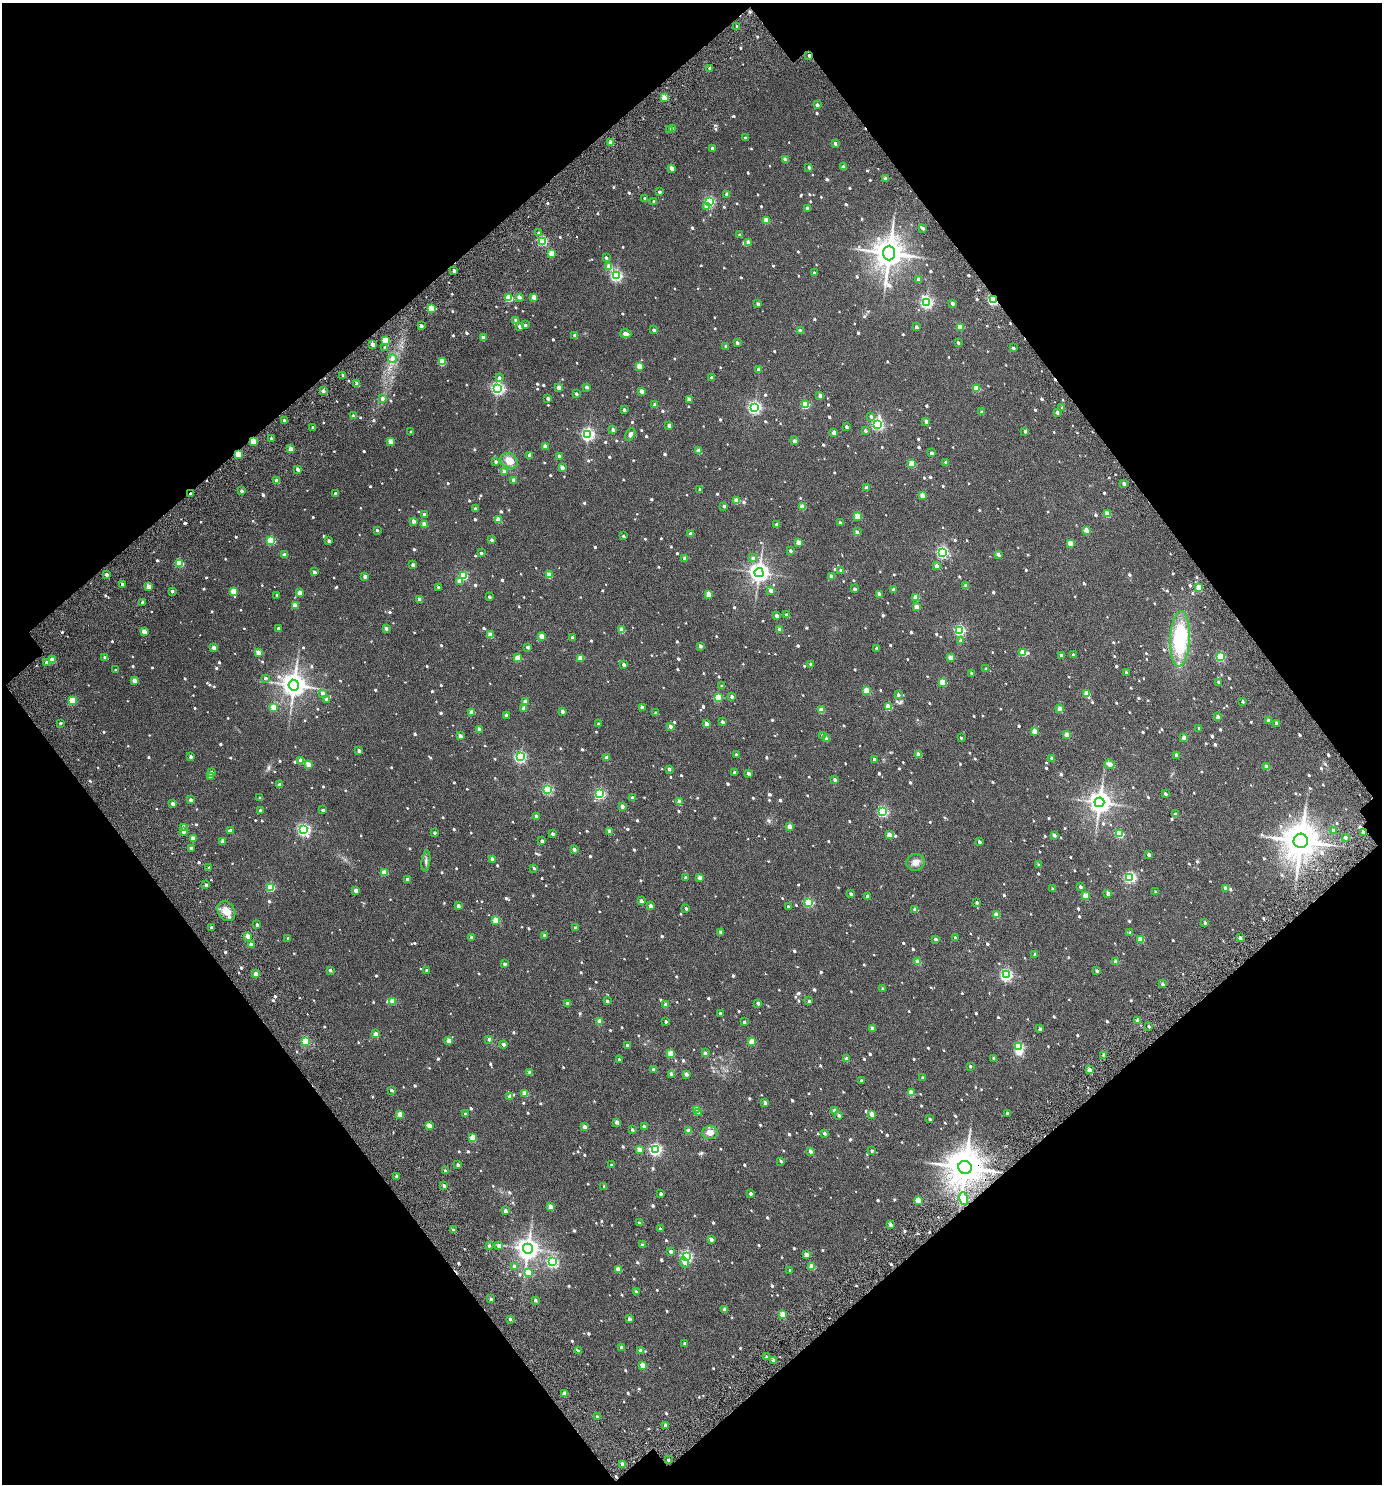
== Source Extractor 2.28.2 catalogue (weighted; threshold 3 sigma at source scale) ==
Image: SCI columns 165-2923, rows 151-3114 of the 3235 x 3254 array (HDU 1 of 3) = the unmasked area's bounding box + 8 px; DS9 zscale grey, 2 x 2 block average (1 PNG px = mean of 2 x 2 image px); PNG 1384 x 1486 px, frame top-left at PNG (2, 3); each listed source drawn as its Kron ellipse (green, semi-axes under 4 px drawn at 4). Shown black and unused: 48% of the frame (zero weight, under 3 of 6 exposures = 13% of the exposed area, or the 3 px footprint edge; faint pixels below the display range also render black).
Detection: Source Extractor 2.28.2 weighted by HDU 2 'WHT'. Background 0.0305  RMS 0.013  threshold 0.0541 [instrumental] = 3 sigma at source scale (4.09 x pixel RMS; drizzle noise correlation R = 1.36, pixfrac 0.8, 0.0396/0.0396 arcsec/px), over >= 5 px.
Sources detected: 1331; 2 inside a brighter object's white glare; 6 cosmic-ray / hot-pixel residue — neither listed nor drawn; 2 coinciding with a brighter row at this scale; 2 inside a brighter listed object's ellipse — not listed separately; of the other 1319, all 500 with FLUX_AUTO >= 6.4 (the completeness limit of this list) listed and drawn (819 fainter detections not listed), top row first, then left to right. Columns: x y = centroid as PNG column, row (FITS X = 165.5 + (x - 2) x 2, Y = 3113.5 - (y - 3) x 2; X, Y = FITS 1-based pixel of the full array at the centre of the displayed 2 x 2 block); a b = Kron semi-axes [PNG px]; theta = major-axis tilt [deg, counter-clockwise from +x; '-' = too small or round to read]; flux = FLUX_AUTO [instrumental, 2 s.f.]
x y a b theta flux
737 26 2 2 - 11
809 56 2 2 - 7.3
710 68 2 2 - 13
664 98 3 2 - 58
817 105 2 2 - 10
670 129 3 2 - 11
672 129 3 2 - 16
745 138 2 2 - 8.2
611 143 3 2 - 39
835 143 2 2 - 12
712 148 2 2 - 8.9
785 160 3 2 - 22
809 167 3 2 - 8.7
843 167 3 2 - 21
672 168 3 2 - 33
885 179 3 2 - 15
659 192 2 2 - 8.7
727 194 2 2 - 14
645 199 2 2 - 15
710 201 3 3 - 260
654 202 2 2 - 9.8
707 207 3 3 - 22
807 208 2 2 - 6.6
766 220 3 2 - 48
923 228 2 2 - 7.3
539 233 2 2 - 7.3
740 235 2 2 - 13
543 241 3 3 - 210
748 242 3 2 - 26
889 253 7 6 - 5100
551 254 3 2 - 55
606 258 2 2 - 7.9
609 266 3 2 - 42
454 271 2 2 - 15
814 273 2 2 - 7.4
616 276 3 3 - 420
918 279 3 2 - 10
519 297 3 2 - 20
534 297 3 2 - 35
509 298 3 3 - 110
993 300 3 2 - 310
926 303 4 3 - 420
952 303 2 2 - 13
758 304 3 2 - 10
431 308 3 2 - 58
516 320 2 2 - 17
525 325 3 3 - 7.1
421 326 2 2 - 15
520 326 2 2 - 24
916 327 2 2 - 11
960 327 3 2 - 51
654 330 2 2 - 6.8
800 331 3 2 - 22
625 334 6 4 -4 10
575 336 2 2 - 22
483 338 3 2 - 25
386 340 3 3 - 77
737 343 2 2 - 10
958 343 2 2 - 6.6
373 345 2 2 - 32
726 346 2 2 - 8.8
385 348 2 2 - 7.6
1013 348 2 2 - 7.6
392 359 4 4 - 11
442 362 3 3 - 80
639 366 3 2 - 46
758 369 2 2 - 11
343 375 2 2 - 9.1
499 378 3 3 - 9.4
711 378 2 2 - 9.3
357 384 3 2 - 22
587 387 2 2 - 14
559 388 3 2 - 37
976 388 3 2 - 59
498 389 4 3 - 550
323 391 2 2 - 13
642 391 3 2 - 23
576 394 3 2 - 7.4
820 395 2 2 - 15
382 398 3 3 - 11
548 398 2 2 - 12
689 400 2 2 - 22
655 405 2 2 - 20
805 405 3 3 - 130
754 407 4 3 - 540
1062 408 2 2 - 8.4
624 410 2 2 - 10
982 412 3 2 - 11
1057 412 2 2 - 11
353 416 2 2 - 17
871 416 3 3 - 7.9
284 420 2 2 - 6.5
926 421 2 2 - 14
877 424 4 4 - 340
669 425 3 2 - 13
313 427 2 2 - 8.3
846 427 2 2 - 7.7
613 429 2 2 - 14
865 431 3 2 - 8.5
1025 431 2 2 - 10
411 432 2 2 - 12
834 432 3 2 - 23
588 434 3 3 - 510
630 434 7 4 63 10
271 439 2 2 - 11
253 441 3 2 - 62
794 441 2 2 - 21
390 442 3 2 - 46
545 446 2 2 - 29
290 449 2 2 - 26
699 451 3 2 - 21
931 453 2 2 - 11
238 454 3 3 - 73
529 456 3 2 - 9.6
559 456 2 2 - 11
509 461 9 7 -28 29
496 462 2 2 - 8.2
946 462 2 2 - 7.5
912 464 3 3 - 71
562 467 2 2 - 19
298 469 3 2 - 13
504 471 3 2 - 16
514 480 2 2 - 17
277 481 2 2 - 25
1124 483 2 2 - 15
866 488 2 2 - 16
700 490 2 2 - 11
241 491 2 2 - 10
335 493 2 2 - 7.8
190 494 2 2 - 9.4
922 495 3 2 - 33
736 501 3 2 - 44
724 506 2 2 - 9.4
802 507 3 2 - 49
475 509 2 2 - 14
424 514 3 2 - 11
1107 514 3 2 - 52
857 516 3 3 - 67
498 519 3 2 - 46
413 521 2 2 - 20
840 523 2 2 - 7.4
424 524 3 2 - 38
777 525 2 2 - 11
377 530 2 2 - 6.5
1086 530 3 2 - 39
857 532 3 3 - 9.8
691 534 2 2 - 18
623 536 2 2 - 6.6
271 540 3 3 - 150
492 540 2 2 - 9.6
329 541 2 2 - 9.9
798 542 3 2 - 32
1070 543 3 3 - 42
790 551 2 2 - 7.2
942 552 3 3 - 410
481 553 2 2 - 6.6
998 554 2 2 - 17
285 555 2 2 - 16
753 558 3 3 - 12
685 559 2 2 - 19
180 563 3 3 - 120
413 565 2 2 - 9.6
937 566 3 2 - 17
841 571 2 2 - 10
314 572 2 2 - 14
759 573 4 4 - 1700
106 574 2 2 - 13
463 575 3 3 - 170
549 575 3 2 - 48
365 576 2 2 - 17
831 576 3 2 - 23
459 581 3 3 - 25
122 584 2 2 - 6.8
966 585 2 2 - 17
148 586 2 2 - 30
439 587 2 2 - 9.4
1199 588 3 2 - 63
855 589 2 2 - 11
893 590 2 2 - 17
172 591 2 2 - 12
234 591 3 3 - 72
771 591 3 2 - 18
299 593 3 2 - 29
709 594 3 2 - 49
879 594 2 2 - 21
277 595 2 2 - 8.9
489 597 2 2 - 7.8
916 597 3 2 - 42
420 600 2 2 - 24
143 602 2 2 - 14
295 605 3 2 - 40
917 607 3 2 - 38
786 615 2 2 - 12
777 616 3 2 - 11
278 628 2 2 - 8.8
386 628 3 2 - 10
780 629 2 2 - 23
622 630 3 2 - 42
960 630 3 3 - 310
144 631 3 2 - 33
490 635 3 2 - 43
542 636 3 2 - 40
572 638 2 2 - 14
1180 639 28 10 87 190
961 641 3 3 - 6.8
700 646 2 2 - 16
214 647 2 2 - 21
528 647 2 2 - 15
877 648 2 2 - 7.4
258 653 3 2 - 45
1023 653 3 3 - 74
1073 655 2 2 - 7.6
1061 656 2 2 - 16
1220 657 3 3 - 150
105 658 2 2 - 18
518 658 3 2 - 56
580 658 3 2 - 45
950 658 3 2 - 27
52 660 3 2 - 42
46 662 3 3 - 13
624 664 2 2 - 14
811 664 2 2 - 7.2
986 669 2 2 - 7.1
116 670 2 2 - 7.9
1126 673 2 2 - 11
972 674 2 2 - 6.6
265 678 3 3 - 7.9
134 680 3 2 - 25
943 682 3 3 - 84
1219 682 2 2 - 9.4
294 685 5 5 - 2900
722 686 2 2 - 7.7
867 691 3 3 - 68
323 693 2 2 - 14
1087 693 3 2 - 51
898 695 2 2 - 9.4
718 697 3 3 - 140
732 697 3 2 - 10
327 699 2 2 - 15
72 701 3 3 - 120
526 702 2 2 - 27
1243 702 2 2 - 7.5
273 707 3 2 - 51
642 707 2 2 - 20
888 707 3 2 - 66
524 708 2 2 - 22
1060 709 3 2 - 33
821 710 3 2 - 41
562 711 2 2 - 15
472 712 3 2 - 36
656 713 2 2 - 8.2
506 715 2 2 - 17
1218 717 2 2 - 19
1268 721 3 2 - 15
722 722 2 2 - 9.1
60 723 2 2 - 7.7
1276 723 3 2 - 9
598 724 3 2 - 6.6
706 724 2 2 - 26
670 726 2 2 - 14
479 729 2 2 - 20
1199 729 2 2 - 6.9
1035 731 2 2 - 38
823 735 3 3 - 6.8
1067 735 3 2 - 39
460 736 2 2 - 22
961 738 2 2 - 6.5
1184 738 3 2 - 27
826 739 3 2 - 26
359 751 2 2 - 13
918 754 3 2 - 35
736 755 2 2 - 6.7
1176 755 2 2 - 18
191 757 2 2 - 13
520 757 3 3 - 410
606 757 2 2 - 7.2
1052 758 2 2 - 17
874 759 2 2 - 10
301 761 3 2 - 33
308 764 3 2 - 40
1109 764 5 4 - 14
1266 767 3 2 - 27
669 769 2 2 - 10
734 772 2 2 - 8
211 773 2 2 - 12
748 773 2 2 - 16
211 776 2 2 - 20
835 780 2 2 - 11
279 785 2 2 - 13
547 789 3 3 - 250
600 794 3 3 - 280
1165 794 2 2 - 7.9
260 798 2 2 - 6.4
632 798 2 2 - 8.6
191 800 2 2 - 14
679 802 3 2 - 40
1099 802 5 5 - 2300
173 804 2 2 - 19
622 806 2 2 - 20
260 810 2 2 - 7.1
323 810 2 2 - 12
883 812 3 3 - 270
1175 814 3 2 - 7.6
536 816 2 2 - 12
789 826 2 2 - 29
184 828 3 3 - 46
304 830 4 3 - 500
1333 830 3 2 - 7.6
184 831 2 2 - 20
231 831 2 2 - 18
609 831 2 2 - 23
1363 832 2 2 - 18
434 833 2 2 - 6.4
553 834 3 2 - 8.8
1119 834 3 3 - 130
889 835 2 2 - 40
1054 835 2 2 - 15
1345 837 2 2 - 11
193 838 3 2 - 34
542 841 2 2 - 14
1301 841 7 7 - 7000
222 842 2 2 - 15
979 842 2 2 - 12
191 848 2 2 - 8.9
574 849 2 2 - 14
1149 854 2 2 - 12
492 859 2 2 - 23
426 861 10 3 83 7.4
915 862 9 8 - 17
1039 865 3 2 - 8.3
209 868 2 2 - 6.6
534 868 2 2 - 7.7
384 873 3 3 - 63
1130 877 3 3 - 350
686 878 2 2 - 9
700 878 2 2 - 25
407 879 2 2 - 8.2
206 885 2 2 - 12
271 887 3 3 - 130
1080 887 2 2 - 10
1225 888 3 2 - 21
1053 889 3 2 - 6.6
356 890 2 2 - 22
1156 892 2 2 - 7.6
1108 893 2 2 - 21
851 894 2 2 - 14
867 896 2 2 - 13
1085 896 3 2 - 50
641 901 2 2 - 16
809 902 3 3 - 190
976 902 2 2 - 6.4
458 906 2 2 - 12
650 906 2 2 - 16
788 907 2 2 - 6.5
686 908 2 2 - 7.2
915 910 2 2 - 24
226 911 10 8 -59 29
997 915 3 2 - 41
496 920 3 3 - 77
1205 922 2 2 - 8.2
257 925 2 2 - 9.2
211 927 2 2 - 7.3
576 928 2 2 - 8.6
721 932 2 2 - 17
1130 933 3 2 - 11
545 935 2 2 - 13
248 936 2 2 - 26
472 937 2 2 - 14
288 938 2 2 - 6.8
955 938 2 2 - 10
1240 938 2 2 - 9.7
935 939 2 2 - 8.8
1140 939 3 2 - 50
251 944 2 2 - 22
1035 954 2 2 - 9.2
1116 961 2 2 - 23
918 962 3 2 - 38
505 964 2 2 - 8.5
330 970 2 2 - 9.7
427 970 2 2 - 6.7
1097 971 2 2 - 14
256 974 2 2 - 28
1006 975 3 3 - 430
1162 984 2 2 - 9.4
883 989 2 2 - 12
393 1001 3 2 - 53
607 1001 2 2 - 9.6
809 1001 2 2 - 7.2
567 1003 2 2 - 9.9
758 1003 2 2 - 12
666 1005 2 2 - 22
720 1013 2 2 - 8.2
599 1021 2 2 - 38
666 1021 2 2 - 6.8
1137 1021 2 2 - 21
744 1022 2 2 - 6.5
1149 1026 2 2 - 7.1
872 1028 2 2 - 18
1040 1029 2 2 - 12
376 1034 3 2 - 32
489 1039 2 2 - 13
449 1040 2 2 - 29
305 1041 3 3 - 150
752 1042 3 2 - 58
504 1044 2 2 - 10
627 1045 2 2 - 11
1019 1046 3 3 - 160
705 1053 2 2 - 14
671 1054 3 3 - 65
1104 1055 2 2 - 20
994 1058 2 2 - 16
619 1059 2 2 - 7.2
846 1059 2 2 - 26
970 1066 2 2 - 7.3
653 1069 2 2 - 7
1090 1070 2 2 - 33
530 1073 2 2 - 22
671 1074 3 2 - 11
686 1074 2 2 - 19
922 1077 2 2 - 6.4
861 1081 2 2 - 7.1
392 1090 2 2 - 9.4
525 1093 3 2 - 46
911 1093 3 2 - 39
509 1097 2 2 - 19
765 1103 2 2 - 18
697 1109 3 3 - 60
835 1111 2 2 - 31
698 1113 3 3 - 8.6
1007 1113 2 2 - 7.3
400 1114 2 2 - 32
465 1114 2 2 - 13
872 1114 2 2 - 33
839 1115 2 2 - 9.4
930 1119 2 2 - 7.5
617 1122 2 2 - 18
429 1126 3 2 - 37
584 1127 2 2 - 20
644 1127 2 2 - 15
632 1130 2 2 - 7.1
689 1131 2 2 - 29
710 1132 7 6 - 20
824 1133 3 2 - 7.7
473 1138 3 3 - 69
639 1149 3 2 - 24
655 1149 3 3 - 460
810 1151 2 2 - 19
872 1151 2 2 - 6.8
781 1161 2 2 - 7.4
458 1165 2 2 - 10
611 1165 2 2 - 7.4
965 1167 7 6 - 7500
445 1171 2 2 - 12
397 1176 2 2 - 11
444 1185 2 2 - 9.7
604 1187 2 2 - 8.3
750 1193 2 2 - 9.5
661 1194 2 2 - 10
964 1199 6 3 -74 95
918 1200 3 2 - 69
550 1207 2 2 - 27
505 1211 2 2 - 15
639 1223 2 2 - 9.9
891 1225 2 2 - 17
660 1229 2 2 - 10
453 1230 2 2 - 10
711 1239 2 2 - 21
642 1245 2 2 - 14
489 1246 2 2 - 8
499 1246 3 3 - 16
528 1249 5 5 - 2200
671 1251 2 2 - 10
807 1255 2 2 - 29
686 1256 3 3 - 400
552 1262 4 3 - 290
684 1263 5 4 - 8.3
514 1266 3 3 - 7.2
812 1266 3 2 - 54
618 1269 2 2 - 42
790 1270 2 2 - 6.7
528 1272 3 3 - 62
636 1292 2 2 - 14
491 1299 2 2 - 13
535 1300 2 2 - 11
725 1309 2 2 - 25
782 1314 2 2 - 49
510 1319 3 2 - 7.7
629 1319 2 2 - 12
685 1344 2 2 - 7
621 1347 2 2 - 13
641 1350 2 2 - 27
578 1351 3 2 - 8.7
767 1357 3 2 - 7.9
774 1360 2 2 - 24
643 1365 3 2 - 42
565 1393 2 2 - 29
597 1417 2 2 - 10
666 1425 2 2 - 19
668 1460 2 2 - 6.8
622 1464 2 2 - 16
Overlapping masked pixels (flux is a lower limit): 7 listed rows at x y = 809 56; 993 300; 253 441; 238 454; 190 494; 1363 832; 965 1167